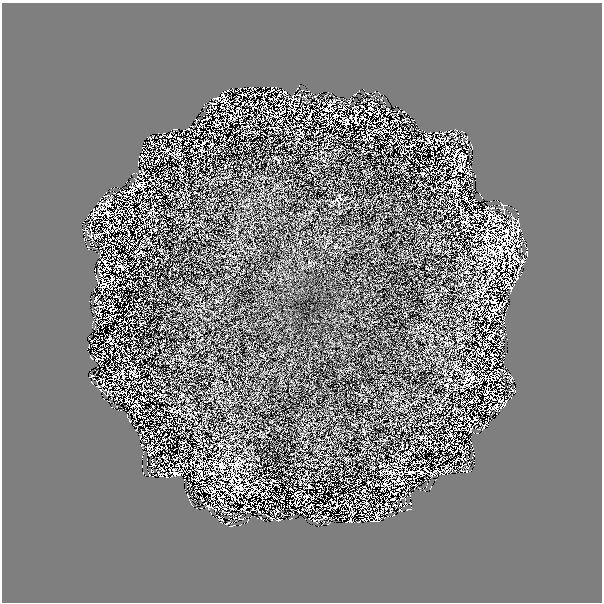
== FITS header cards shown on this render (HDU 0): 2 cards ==
NAXIS1  =                  600 /
NAXIS2  =                  600 /

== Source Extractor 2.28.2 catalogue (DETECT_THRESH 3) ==
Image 600 x 600 px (HDU 0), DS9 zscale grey, 1 PNG px = 1 image px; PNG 604 x 604 px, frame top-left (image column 1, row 600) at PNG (2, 3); no overlay
Background 0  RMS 9.8e-04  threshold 0.00295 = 3 sigma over >= 5 px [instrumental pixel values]
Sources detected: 366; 7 with non-positive FLUX_AUTO (blend fragments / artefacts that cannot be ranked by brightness) are not listed; the other 359 listed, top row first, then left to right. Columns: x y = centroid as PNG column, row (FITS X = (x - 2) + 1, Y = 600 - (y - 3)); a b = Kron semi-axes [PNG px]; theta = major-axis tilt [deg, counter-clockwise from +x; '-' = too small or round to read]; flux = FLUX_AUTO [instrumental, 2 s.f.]
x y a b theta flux
253 87 2 2 - 0.041
301 90 2 2 - 0.042
284 92 5 3 - 0.13
355 93 8 2 39 0.024
367 93 4 2 - 0.063
379 93 3 2 - 0.059
223 95 6 5 - 0.097
278 95 8 3 60 0.093
300 95 3 2 - 0.061
305 96 4 3 - 0.015
316 96 4 2 - 0.046
324 96 5 2 - 0.1
288 97 6 3 -39 0.077
293 97 5 3 - 0.0082
213 98 3 2 - 0.037
217 98 3 3 - 0.051
227 98 4 3 - 0.082
269 99 4 2 - 0.032
333 100 4 4 - 0.11
364 101 7 2 33 0.024
349 102 7 3 77 0.1
373 102 5 2 - 0.06
211 103 4 3 - 0.081
284 103 5 2 - 0.08
289 104 4 3 - 0.095
279 105 4 2 - 0.06
296 105 3 2 - 0.07
330 105 7 4 72 0.28
339 105 5 2 - 0.11
221 106 4 2 - 0.038
361 106 4 2 - 0.074
384 106 3 2 - 0.03
356 107 5 3 - 0.088
382 107 4 2 - 0.034
214 108 4 2 - 0.058
370 108 5 3 - 0.1
293 109 5 3 - 0.073
344 109 3 2 - 0.076
207 110 4 2 - 0.057
210 110 5 2 - 0.0023
327 110 9 4 -2 0.085
378 110 2 2 - 0.049
388 110 5 3 - 0.064
399 110 6 2 67 0.091
356 111 4 3 - 0.091
403 112 3 2 - 0.048
369 113 5 2 - 0.089
216 114 3 2 - 0.052
279 114 7 4 70 0.087
393 114 3 2 - 0.087
335 115 5 4 - 0.051
381 116 3 2 - 0.025
309 117 3 2 - 0.062
351 117 4 2 - 0.04
363 118 5 3 - 0.06
216 119 3 2 - 0.032
381 120 6 3 19 0.015
406 120 5 3 - 0.029
346 121 6 4 -64 0.098
395 121 6 3 -1 0.11
196 122 6 2 83 0.027
355 122 4 2 - 0.052
202 125 4 3 - 0.078
331 125 2 2 - 0.04
391 126 2 2 - 0.033
188 128 3 2 - 0.057
174 129 4 3 - 0.079
386 131 4 2 - 0.057
195 132 7 2 -38 0.075
437 133 4 2 - 0.032
443 133 4 3 - 0.079
454 134 4 4 - 0.063
170 135 3 2 - 0.04
152 136 3 2 - 0.032
402 136 3 2 - 0.049
463 136 5 2 - 0.082
180 139 5 2 - 0.067
418 140 3 2 - 0.047
422 140 2 2 - 0.023
440 140 5 3 - 0.056
444 140 5 4 - 0.1
427 142 6 3 15 0.12
467 142 9 2 -83 0.049
153 143 3 2 - 0.065
463 143 3 2 - 0.037
459 155 9 4 84 0.11
145 156 9 2 11 0.06
454 156 4 3 - 0.045
463 158 8 5 -89 0.14
142 172 5 4 - 0.093
133 173 3 2 - 0.041
143 184 6 4 62 0.087
132 185 6 4 -83 0.072
139 185 6 4 25 0.19
129 190 5 2 - 0.027
124 192 3 2 - 0.038
106 196 5 2 - 0.053
118 198 4 2 - 0.024
111 199 4 2 - 0.079
104 204 13 4 -7 0.13
109 205 5 2 - 0.021
503 205 8 3 -8 0.091
101 208 7 5 2 0.22
132 208 7 2 -72 0.032
492 208 10 5 4 0.21
503 209 7 4 -32 0.24
481 212 6 2 -39 0.023
107 213 7 5 -73 0.041
484 213 5 3 - 0.088
99 214 8 3 -23 0.076
489 214 7 4 -86 0.19
93 215 9 5 -85 0.037
498 215 3 2 - 0.057
475 216 8 3 14 0.14
116 218 4 2 - 0.048
495 219 5 3 - 0.039
501 220 5 3 - 0.085
509 221 9 4 62 0.091
517 221 8 5 70 0.14
513 224 12 5 84 0.35
90 225 5 2 - 0.092
493 225 3 2 - 0.05
110 226 4 2 - 0.059
499 226 8 4 60 0.14
518 226 4 3 - 0.071
503 230 11 6 1 0.18
518 230 6 3 76 0.16
86 231 5 2 - 0.062
106 231 6 3 -36 0.091
493 231 7 4 -32 0.11
91 232 4 2 - 0.011
508 233 3 2 - 0.07
513 233 6 6 - 0.16
99 234 5 3 - 0.12
88 235 3 2 - 0.062
91 236 3 2 - 0.04
95 236 5 3 - 0.056
505 237 5 4 - 0.065
506 241 14 5 42 0.22
510 243 37 7 40 0.42
92 244 6 2 -10 0.082
521 244 6 5 - 0.054
518 245 3 2 - 0.044
513 248 9 3 78 0.13
521 250 3 2 - 0.044
500 251 19 9 -80 0.55
507 251 9 7 -50 0.24
526 253 4 3 - 0.027
114 254 3 2 - 0.045
523 256 3 2 - 0.047
100 257 3 2 - 0.039
515 257 10 7 -62 0.2
481 258 8 3 44 0.07
509 259 8 2 81 0.097
103 261 5 2 - 0.066
522 262 8 4 62 0.28
110 263 4 2 - 0.031
509 266 4 3 - 0.036
109 268 5 2 - 0.077
122 268 6 2 -52 0.049
503 268 5 3 - 0.085
515 268 10 2 -71 0.13
104 270 2 2 - 0.02
494 270 3 2 - 0.047
107 271 3 2 - 0.04
510 271 3 2 - 0.059
518 273 11 2 70 0.22
521 274 3 2 - 0.035
504 275 4 3 - 0.066
509 275 2 2 - 0.031
494 276 4 3 - 0.049
101 277 8 2 -69 0.21
112 279 6 3 85 0.09
118 279 6 3 -5 0.07
517 279 7 3 -34 0.11
511 280 8 3 -38 0.13
97 281 5 2 - 0.11
508 283 9 4 -22 0.19
104 285 7 5 -8 0.13
509 288 8 4 -11 0.12
104 298 4 2 - 0.074
95 299 6 2 58 0.097
99 302 5 2 - 0.042
494 302 5 4 - 0.082
104 304 3 2 - 0.07
503 304 8 4 46 0.11
101 306 7 3 1 0.043
95 307 3 2 - 0.062
110 309 3 2 - 0.05
496 311 9 7 43 0.19
95 312 6 4 -12 0.052
99 314 5 2 - 0.0072
109 317 5 2 - 0.0086
97 320 8 3 56 0.14
93 322 3 2 - 0.039
95 327 3 2 - 0.046
497 327 4 2 - 0.031
501 332 3 2 - 0.055
502 337 8 4 -37 0.05
489 338 4 3 - 0.072
108 339 5 2 - 0.05
500 342 8 2 83 0.05
94 345 4 2 - 0.039
103 352 3 2 - 0.04
483 353 2 2 - 0.045
93 359 9 3 -18 0.25
492 359 5 2 - 0.065
497 360 5 2 - 0.0015
493 363 3 2 - 0.047
498 371 5 3 - 0.029
502 371 4 3 - 0.092
495 375 5 2 - 0.045
92 376 5 2 - 0.033
114 376 3 2 - 0.072
506 377 3 2 - 0.079
511 379 6 3 -85 0.13
472 380 12 5 -87 0.13
101 381 4 2 - 0.034
108 383 6 2 -32 0.079
102 385 6 3 10 0.044
499 385 5 2 - 0.0093
106 386 5 2 - 0.12
100 390 5 2 - 0.074
513 390 5 2 - 0.074
487 391 3 2 - 0.056
123 392 6 2 -7 0.068
104 393 6 2 -55 0.04
109 393 7 4 -33 0.056
485 394 5 3 - 0.041
112 395 8 3 49 0.051
116 398 4 2 - 0.081
485 398 5 2 - 0.025
127 399 7 3 -74 0.053
144 400 4 2 - 0.067
499 400 9 3 -45 0.15
506 401 3 2 - 0.036
486 402 3 2 - 0.054
133 406 5 2 - 0.03
494 408 10 4 36 0.23
489 409 6 2 64 0.034
137 412 5 2 - 0.062
129 420 6 2 -50 0.09
477 420 4 2 - 0.084
472 421 7 2 57 0.063
469 424 5 2 - 0.11
141 425 4 2 - 0.032
485 425 4 3 - 0.1
471 428 4 2 - 0.042
478 429 3 2 - 0.066
483 429 5 2 - 0.0019
470 431 3 2 - 0.016
142 432 4 2 - 0.051
142 445 2 2 - 0.038
148 448 3 2 - 0.046
462 451 10 3 -41 0.11
150 454 6 2 37 0.07
159 459 5 2 - 0.037
459 459 7 2 22 0.079
470 462 3 2 - 0.04
153 465 2 2 - 0.041
162 469 5 2 - 0.052
462 470 8 2 -21 0.045
435 471 5 2 - 0.054
447 471 6 3 6 0.092
200 472 9 3 -56 0.075
412 472 3 2 - 0.07
177 473 7 5 6 0.15
209 473 5 3 - 0.087
392 473 12 2 0 0.13
409 473 3 3 - 0.066
421 473 6 3 71 0.063
431 473 3 2 - 0.088
399 474 8 3 -45 0.13
165 475 7 6 - 0.07
436 475 6 5 - 0.066
233 477 5 5 - 0.13
195 478 6 4 13 0.025
225 479 9 2 49 0.091
436 479 2 2 - 0.033
412 481 3 2 - 0.039
401 483 10 5 12 0.14
385 484 4 2 - 0.051
415 485 2 2 - 0.0037
219 486 5 2 - 0.055
236 486 14 5 -36 0.2
187 487 3 2 - 0.031
202 487 3 2 - 0.039
241 487 9 4 -74 0.18
430 488 3 2 - 0.054
253 489 10 3 47 0.12
195 490 2 2 - 0.029
206 490 7 4 -52 0.081
213 490 6 4 -46 0.17
227 492 9 2 -42 0.12
297 493 6 3 52 0.061
395 493 4 2 - 0.054
263 494 4 2 - 0.056
188 496 4 2 - 0.049
222 496 3 3 - 0.063
267 496 5 2 - 0.047
212 497 7 3 73 0.042
249 497 3 2 - 0.034
283 497 5 2 - 0.039
403 498 6 2 -10 0.083
202 499 4 3 - 0.025
219 499 7 4 -59 0.16
190 501 4 2 - 0.068
231 502 3 2 - 0.051
303 502 5 4 - 0.033
410 503 2 2 - 0.06
379 504 4 2 - 0.034
386 504 3 2 - 0.028
326 505 3 2 - 0.047
394 505 4 2 - 0.047
404 505 6 2 69 0.074
266 506 3 2 - 0.023
337 506 4 2 - 0.05
209 507 6 3 -22 0.11
218 507 4 2 - 0.0047
245 507 7 5 -75 0.0035
309 507 7 5 51 0.11
224 508 8 3 -36 0.044
231 508 6 2 -26 0.14
392 508 3 2 - 0.089
302 509 3 2 - 0.027
408 509 4 2 - 0.071
276 510 4 3 - 0.057
400 510 3 2 - 0.054
245 511 4 3 - 0.046
258 511 6 2 -46 0.019
381 511 3 2 - 0.045
225 512 5 2 - 0.085
270 512 2 2 - 0.03
299 512 5 2 - 0.049
319 512 3 2 - 0.062
232 513 4 2 - 0.045
386 513 3 2 - 0.046
264 514 5 2 - 0.04
275 514 5 2 - 0.065
353 514 3 2 - 0.053
393 515 3 2 - 0.045
313 516 4 2 - 0.077
378 516 9 5 -82 0.21
388 516 2 2 - 0.045
270 517 6 2 -41 0.017
318 517 4 2 - 0.081
324 517 5 3 - 0.085
330 518 3 2 - 0.029
351 518 3 2 - 0.013
221 519 5 2 - 0.14
290 519 3 2 - 0.067
277 520 5 2 - 0.065
247 521 3 2 - 0.032
375 521 11 3 -6 0.15
317 522 5 2 - 0.032
349 522 7 3 5 0.058
228 523 4 2 - 0.089
328 523 4 2 - 0.0077
233 525 3 2 - 0.052
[7 non-positive-flux detections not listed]